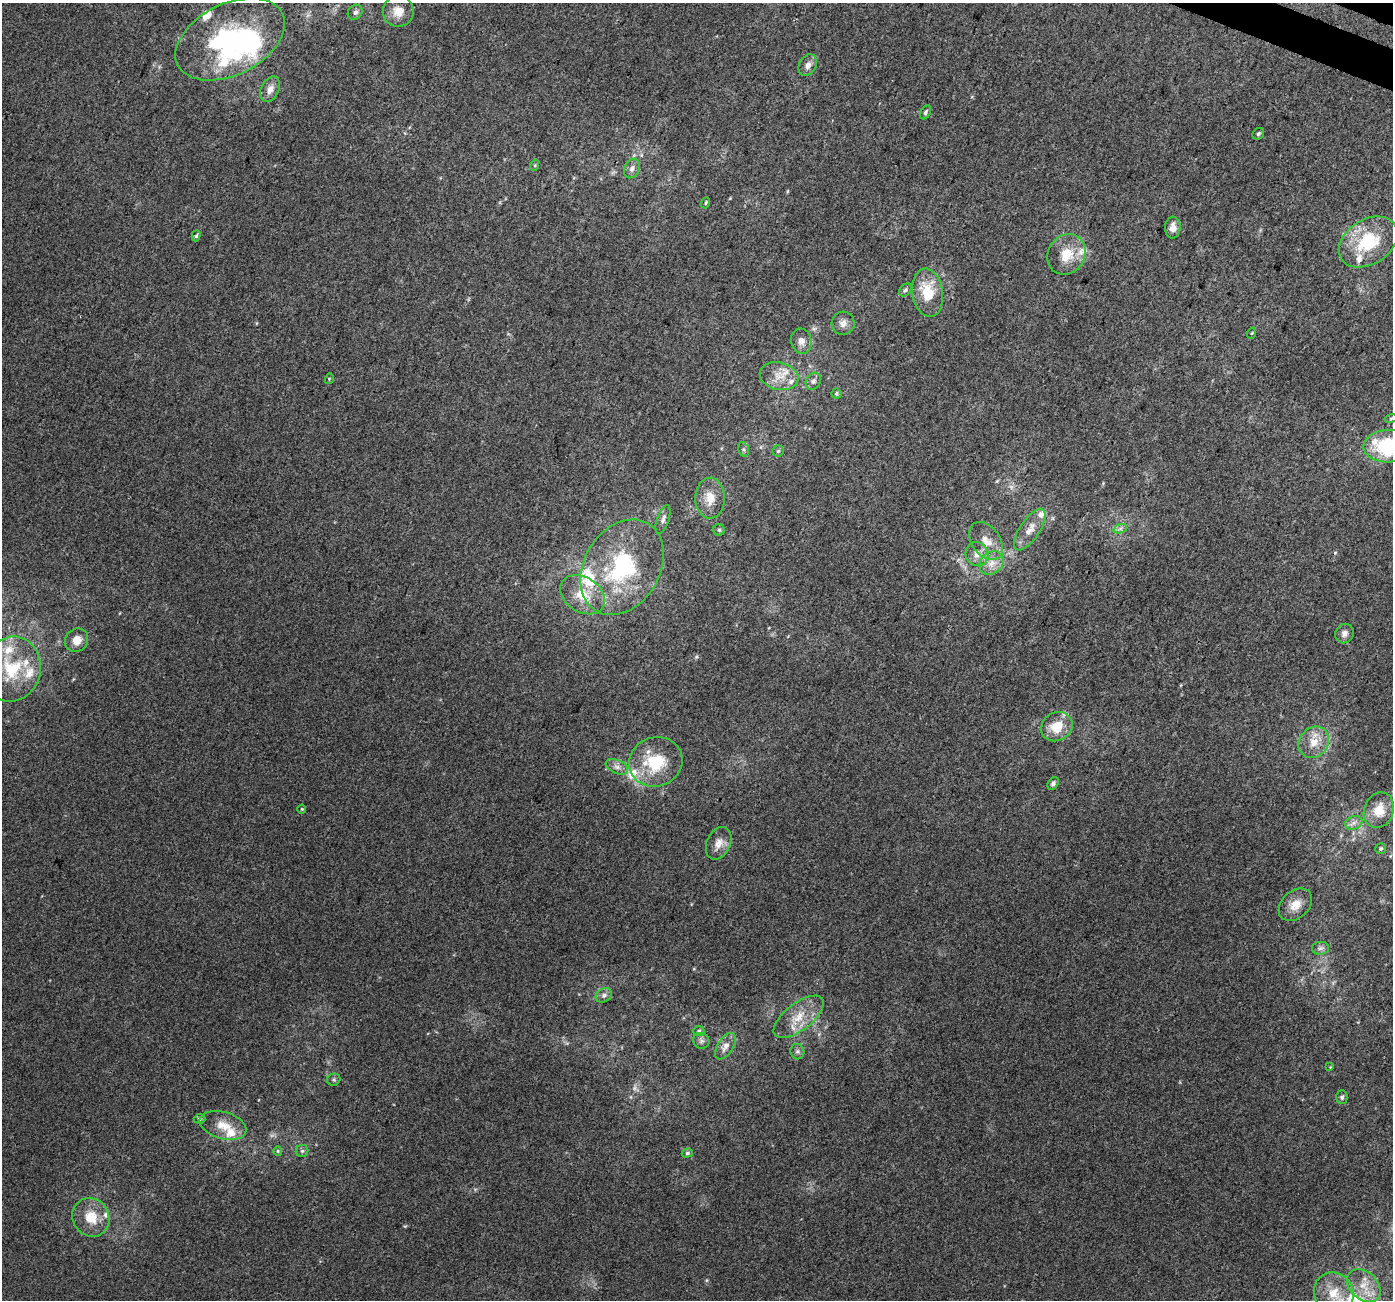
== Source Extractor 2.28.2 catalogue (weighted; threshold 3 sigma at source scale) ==
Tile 10 of 4 x 4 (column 2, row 3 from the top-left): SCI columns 1426-2816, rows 1625-2922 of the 5625 x 5778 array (HDU 1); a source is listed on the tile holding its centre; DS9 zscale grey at full resolution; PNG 1395 x 1302 px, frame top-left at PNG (2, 3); each listed source drawn as its Kron ellipse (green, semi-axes under 4 px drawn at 4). Shown black and unused: <1% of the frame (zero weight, under 3 of 4 exposures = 5% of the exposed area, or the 3 px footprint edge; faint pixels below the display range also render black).
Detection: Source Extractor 2.28.2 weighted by HDU 2 'WHT'; one run over the whole footprint, this tile lists its part. Background 0.00162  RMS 0.0036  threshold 0.0163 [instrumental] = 3 sigma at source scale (4.5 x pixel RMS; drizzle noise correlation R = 1.50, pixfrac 1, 0.0396/0.0396 arcsec/px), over >= 5 px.
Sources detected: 88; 3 too faint to see at this stretch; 1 inside a brighter object's white glare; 1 cosmic-ray / hot-pixel residue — neither listed nor drawn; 14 inside a brighter listed object's ellipse — not listed separately; the other 69 listed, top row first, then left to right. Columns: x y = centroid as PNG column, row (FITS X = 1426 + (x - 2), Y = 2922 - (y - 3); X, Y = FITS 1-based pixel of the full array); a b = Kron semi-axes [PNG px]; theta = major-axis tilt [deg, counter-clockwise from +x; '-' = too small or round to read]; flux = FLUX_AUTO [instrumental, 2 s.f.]
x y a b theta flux
398 11 15 15 - 5
355 12 8 7 - 1.3
230 39 58 35 26 73
808 65 11 8 61 2.2
270 89 13 9 65 2.8
926 112 7 5 60 0.79
1258 134 6 5 - 0.69
535 165 6 4 73 0.42
632 169 10 7 62 1.9
706 203 6 3 70 0.47
1173 227 11 8 85 2.5
196 236 5 4 - 0.64
1368 242 32 22 33 21
1067 254 21 18 55 9.1
905 290 7 5 46 0.84
928 293 24 15 -81 13
843 323 11 11 - 2.5
1252 333 6 3 70 0.37
801 341 13 10 -75 2.6
779 376 20 13 -14 6.1
329 379 5 3 - 0.39
813 381 9 7 59 1.4
836 393 5 5 - 0.56
1391 418 6 4 20 0.49
1388 446 25 16 2 28
743 449 7 5 -72 0.7
778 451 6 5 - 0.65
710 498 20 15 89 6.1
663 519 15 6 72 1.7
1120 529 7 4 19 0.95
719 530 6 5 - 0.65
1030 530 24 10 56 4.6
986 541 21 14 -54 5.9
977 554 12 11 - 3.3
991 563 13 10 41 3.8
622 567 51 38 59 45
582 595 24 17 -32 9.8
1344 633 10 9 - 2.1
77 640 12 11 - 4.3
12 669 33 28 76 23
1057 727 16 14 31 8.2
1314 742 16 14 50 6.1
656 762 27 24 19 17
617 767 12 6 -24 1.9
1053 783 7 5 57 1.1
302 809 4 4 - 0.38
1379 810 18 14 70 6.3
1354 823 9 6 21 1.6
719 843 17 11 65 3.8
1381 849 5 5 - 0.62
1295 905 19 13 43 5.4
1320 948 8 6 3 1.3
604 995 9 6 30 1.4
799 1017 30 13 38 8.7
699 1031 5 5 - 0.65
701 1041 8 7 - 1.1
725 1046 15 8 58 3
797 1052 8 7 - 1
1330 1067 4 4 - 0.37
334 1080 6 6 - 0.67
1342 1097 7 5 -90 0.8
199 1119 6 4 -2 0.59
223 1125 24 13 -15 6.8
278 1151 5 4 - 0.42
302 1151 6 6 - 0.85
687 1153 5 4 - 0.7
91 1217 20 18 -57 8.5
1364 1286 19 13 -44 7
1334 1293 21 19 -58 11
Isophote crosses this tile's border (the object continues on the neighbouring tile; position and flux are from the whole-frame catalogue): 1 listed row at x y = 1388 446